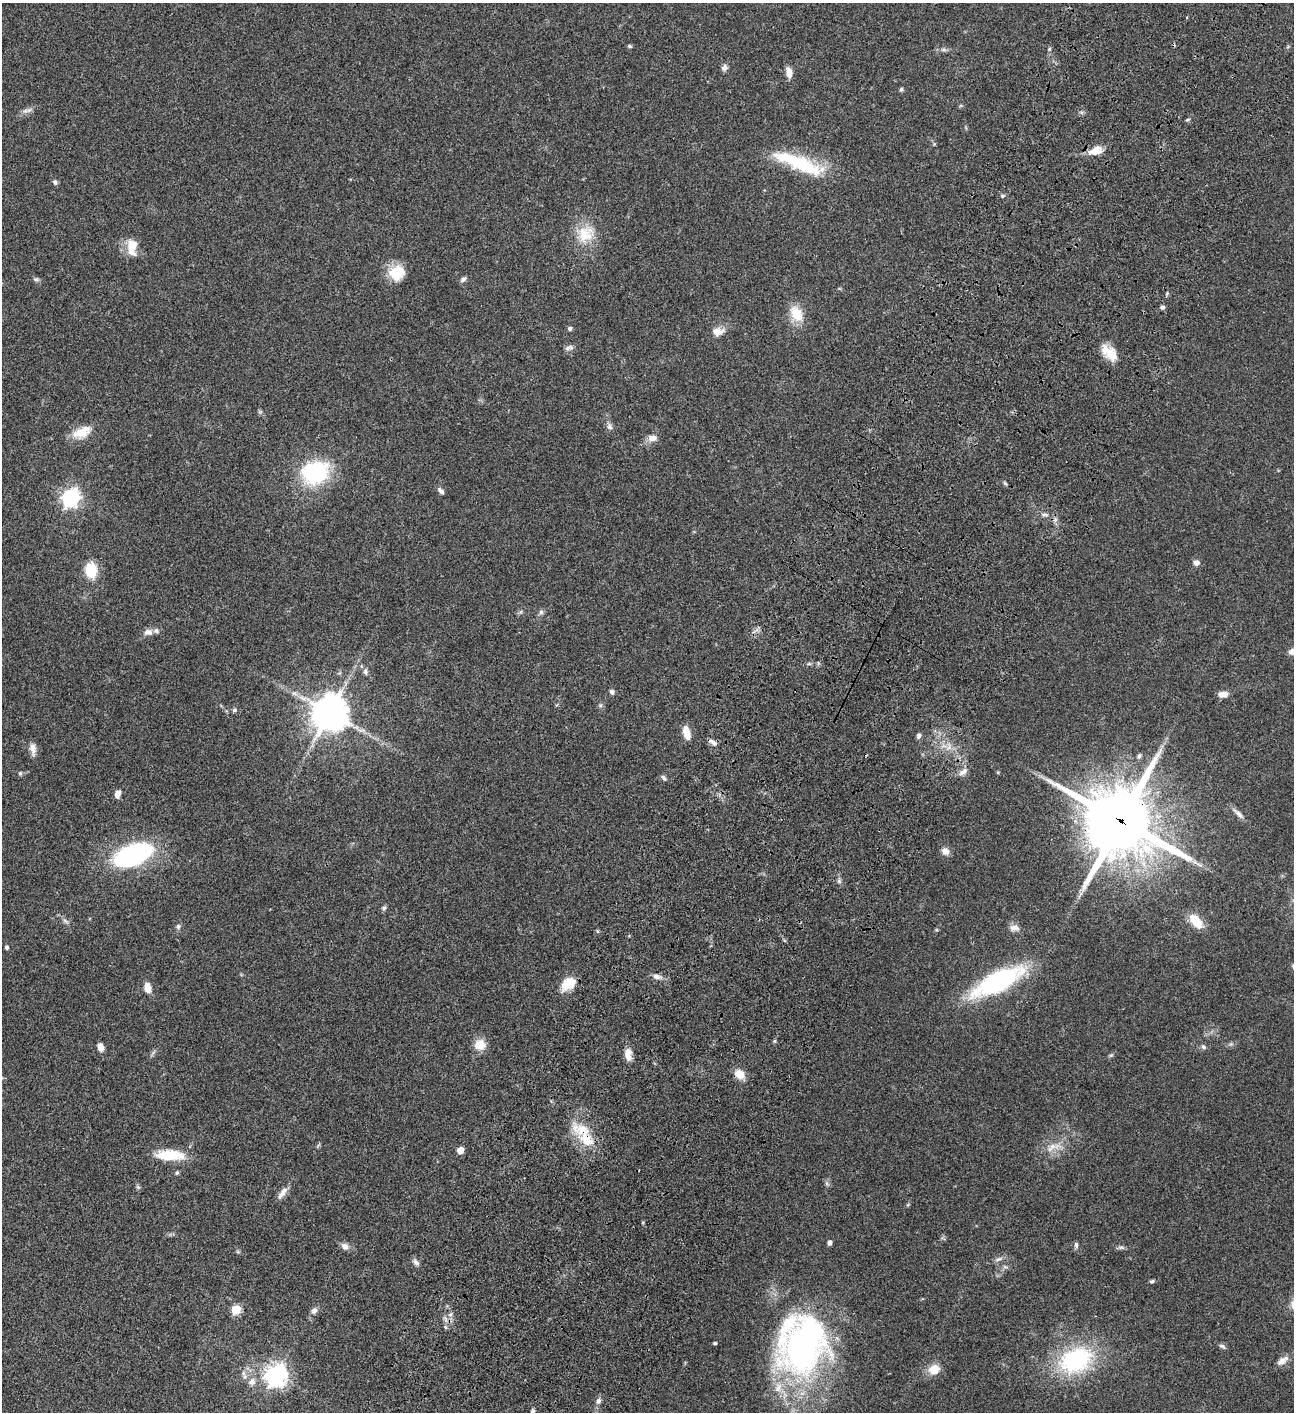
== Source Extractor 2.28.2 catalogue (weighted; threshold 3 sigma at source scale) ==
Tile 10 of 4 x 4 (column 2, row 3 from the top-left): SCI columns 1798-3089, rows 1613-3022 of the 6051 x 6048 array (HDU 1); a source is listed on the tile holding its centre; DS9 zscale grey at full resolution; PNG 1296 x 1414 px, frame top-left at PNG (2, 3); no overlay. Shown black and unused: <1% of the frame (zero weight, under 3 of 4 exposures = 13% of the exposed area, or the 3 px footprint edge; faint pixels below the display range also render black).
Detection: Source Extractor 2.28.2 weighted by HDU 2 'WHT'; one run over the whole footprint, this tile lists its part. Background 0.0643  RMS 0.0059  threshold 0.0264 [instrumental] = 3 sigma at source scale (4.5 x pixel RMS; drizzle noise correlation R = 1.50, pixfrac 1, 0.05/0.05 arcsec/px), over >= 5 px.
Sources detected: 117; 1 too faint to see at this stretch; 2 cosmic-ray / hot-pixel residue — not listed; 6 inside a brighter listed object's ellipse — not listed separately; the other 108 listed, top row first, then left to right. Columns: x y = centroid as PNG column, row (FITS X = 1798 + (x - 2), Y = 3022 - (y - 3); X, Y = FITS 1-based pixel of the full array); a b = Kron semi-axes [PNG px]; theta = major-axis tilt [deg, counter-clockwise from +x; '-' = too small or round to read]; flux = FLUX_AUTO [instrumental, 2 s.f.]
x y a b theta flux
629 46 6 4 -16 0.88
943 49 8 5 -17 1.3
1049 49 6 4 71 0.77
724 68 8 7 - 2.2
789 72 13 7 -79 4.3
901 89 5 5 - 0.95
29 110 10 7 22 2.3
1081 112 6 5 - 1
1187 120 6 3 30 0.79
1095 151 17 9 20 7.5
800 163 57 18 -23 36
55 182 7 5 -71 1.5
1002 196 6 5 - 0.96
585 234 26 24 43 17
132 245 17 16 - 8.1
397 273 18 16 40 15
36 279 9 5 -8 1.2
463 279 9 6 40 1.6
1162 307 5 5 - 1.4
796 314 22 14 -58 11
570 329 5 5 - 1.1
718 332 17 11 4 4.9
571 347 10 8 15 2.1
1111 354 19 15 -69 8.4
609 426 10 7 -76 2.1
82 432 26 13 24 11
652 438 11 8 8 4.4
315 472 20 17 19 66
440 491 10 5 -47 1.7
71 498 7 7 - 230
1045 515 10 4 -5 1.6
1055 520 7 4 72 1.2
1196 563 8 7 - 2.5
91 570 12 9 -86 22
541 612 7 6 - 1.4
148 632 12 9 4 3.2
1293 651 11 7 20 3.3
365 672 10 6 -89 1.8
339 673 6 4 43 0.77
612 692 6 6 - 1.5
1223 694 11 6 5 4.1
234 710 5 5 - 1.1
329 713 11 11 - 1200
686 733 16 8 -76 6.5
919 736 7 6 - 1.6
713 742 13 6 -31 2.4
949 747 7 7 - 2.6
33 749 17 7 -83 3.5
1139 756 6 5 - 1.5
963 772 15 7 35 3.1
20 773 6 5 - 0.87
664 778 9 5 -57 1.2
118 794 8 5 74 3.8
1239 814 19 6 -44 2.9
1121 821 25 22 -33 4600
945 851 10 9 - 3.5
133 855 36 18 22 89
839 881 7 6 - 1.3
1081 894 7 4 45 1.5
384 908 7 6 - 1.1
65 921 11 5 -44 1.6
1196 921 16 9 -48 12
178 926 8 7 - 1.4
1015 928 13 8 -5 3.2
597 931 6 3 -71 0.62
7 947 6 4 -75 0.99
656 976 11 7 -14 2.6
998 981 31 12 28 140
568 983 19 12 40 11
148 988 11 8 -74 4.9
774 1041 6 4 90 0.73
1231 1044 5 5 - 0.98
480 1045 14 13 - 7.3
100 1047 7 5 -70 4.5
1203 1047 8 5 -51 1.3
628 1054 17 8 -85 4.6
1111 1055 6 5 - 0.85
739 1074 11 8 -45 7.7
586 1139 27 17 -48 15
318 1145 8 3 45 0.73
1054 1147 27 10 15 7.8
460 1150 5 5 - 6.7
170 1155 37 13 -3 16
177 1173 6 5 - 0.87
827 1184 9 5 -63 1.2
138 1187 6 5 - 0.96
282 1193 19 7 53 4
830 1243 4 4 - 2.2
1076 1245 8 5 -80 1.3
345 1246 11 8 -28 2.9
1121 1247 11 4 -5 1.3
998 1259 12 5 24 2.1
416 1262 10 7 -53 2.1
1005 1267 7 4 -19 1
1152 1281 6 4 17 1.1
236 1310 5 5 - 30
314 1311 10 8 56 2.3
715 1343 4 3 - 0.92
804 1346 76 51 67 190
1222 1346 9 5 -29 1.3
1076 1360 49 33 25 56
1282 1361 15 8 39 3.9
934 1369 15 13 29 7.2
276 1375 8 7 - 400
245 1377 7 7 - 2.1
252 1382 11 9 48 3.3
598 1401 9 7 73 2
533 1412 7 5 76 1.4
Overlapping masked pixels (flux is a lower limit): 2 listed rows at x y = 1121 821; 586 1139
Isophote crosses this tile's border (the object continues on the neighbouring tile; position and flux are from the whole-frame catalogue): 2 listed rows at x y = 1293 651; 533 1412